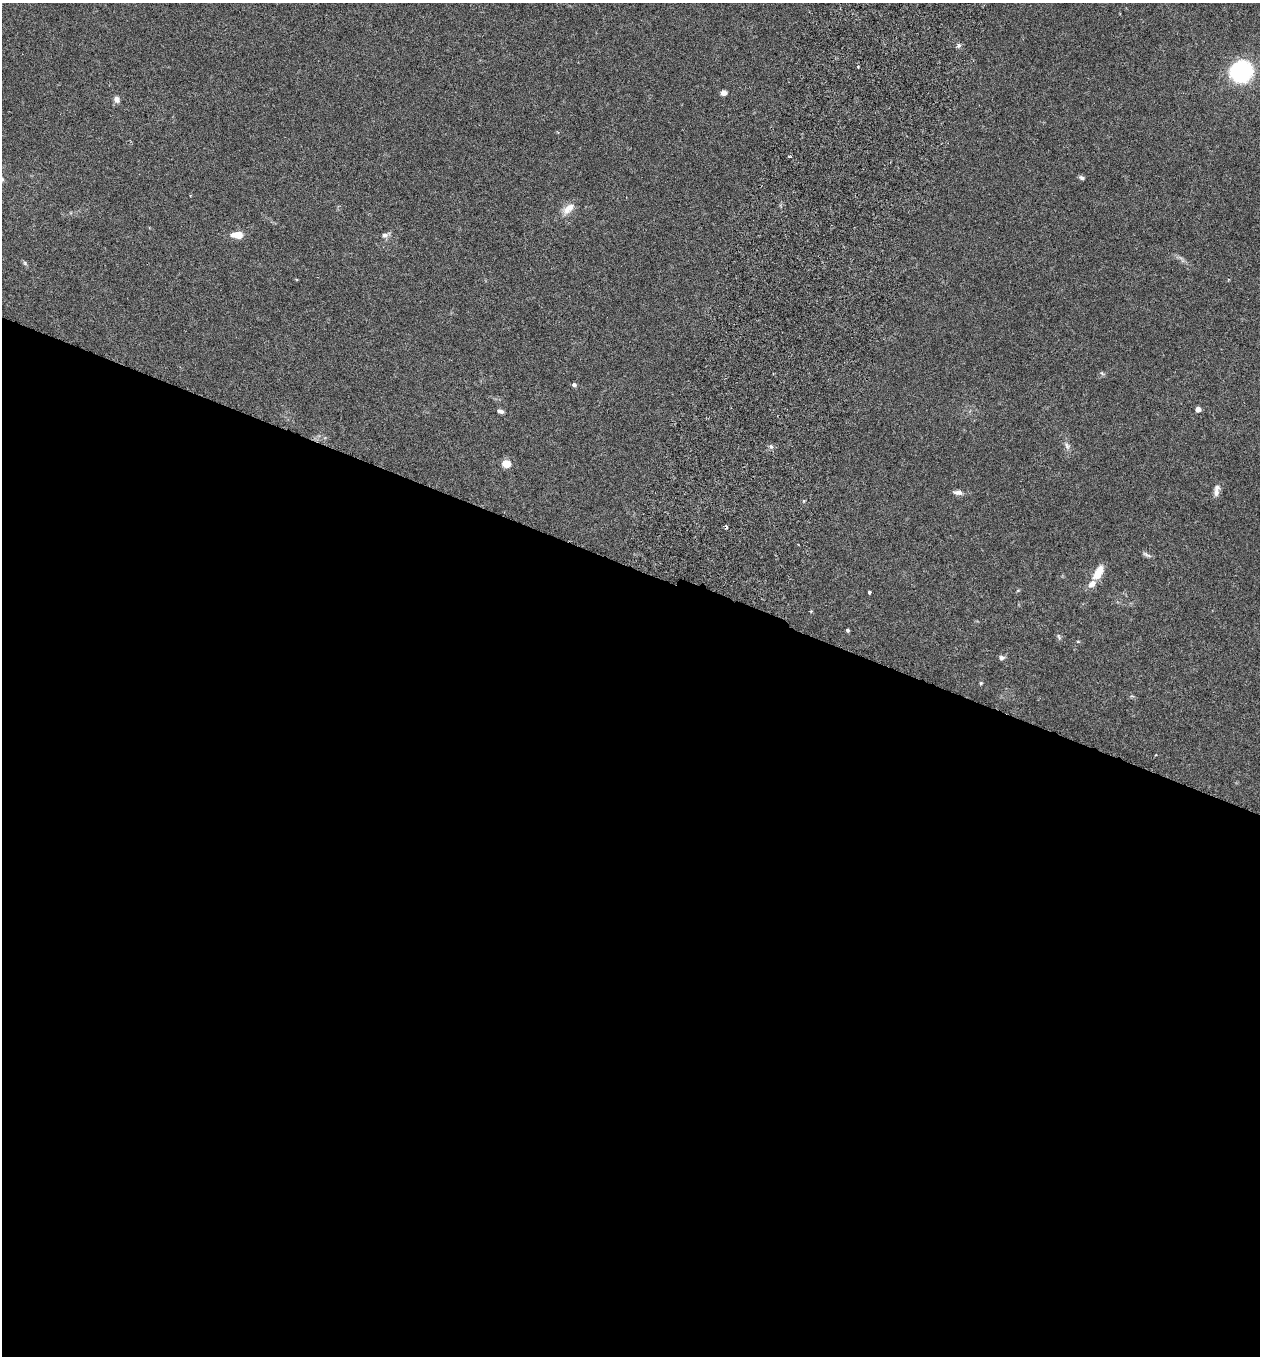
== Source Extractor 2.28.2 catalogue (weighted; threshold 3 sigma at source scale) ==
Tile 14 of 4 x 4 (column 2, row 4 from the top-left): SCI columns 1450-2707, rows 29-1382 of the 5545 x 5467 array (HDU 1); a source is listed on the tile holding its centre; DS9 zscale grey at full resolution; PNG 1262 x 1358 px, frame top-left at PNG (2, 3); no overlay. Shown black and unused: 58% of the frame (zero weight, under 3 of 6 exposures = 3% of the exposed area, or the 3 px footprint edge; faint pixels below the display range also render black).
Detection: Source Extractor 2.28.2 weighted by HDU 2 'WHT'; one run over the whole footprint, this tile lists its part. Background 0.0188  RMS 0.002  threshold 0.00818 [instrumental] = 3 sigma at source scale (4.09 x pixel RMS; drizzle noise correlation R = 1.36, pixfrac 0.8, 0.05/0.05 arcsec/px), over >= 5 px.
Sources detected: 29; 1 cosmic-ray / hot-pixel residue — not listed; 2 inside a brighter listed object's ellipse — not listed separately; the other 26 listed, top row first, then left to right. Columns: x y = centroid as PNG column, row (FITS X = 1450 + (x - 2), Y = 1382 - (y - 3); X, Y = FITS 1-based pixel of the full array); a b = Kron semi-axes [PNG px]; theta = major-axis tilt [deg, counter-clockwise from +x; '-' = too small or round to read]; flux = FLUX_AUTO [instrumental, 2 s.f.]
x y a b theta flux
958 45 6 5 - 0.48
1241 71 21 19 39 19
723 93 4 4 - 2.1
117 99 9 7 -69 0.71
789 156 4 3 - 0.22
1082 178 7 4 -26 0.42
568 208 18 9 40 1.9
237 235 12 6 0 2.6
385 235 8 7 - 0.66
25 263 6 4 -71 0.28
574 385 4 3 - 0.57
1198 409 5 5 - 0.96
500 411 8 5 -11 0.51
771 446 6 4 -3 0.36
1067 446 9 6 -50 0.59
506 464 5 4 - 5.8
958 492 13 6 -6 0.8
1216 492 12 7 83 0.88
1146 555 13 4 -27 0.48
1098 572 15 7 62 3.3
869 592 3 3 - 0.56
811 612 4 3 - 0.17
847 630 4 3 - 0.27
1059 637 8 4 -64 0.33
1001 658 7 5 1 0.57
981 683 4 4 - 0.21